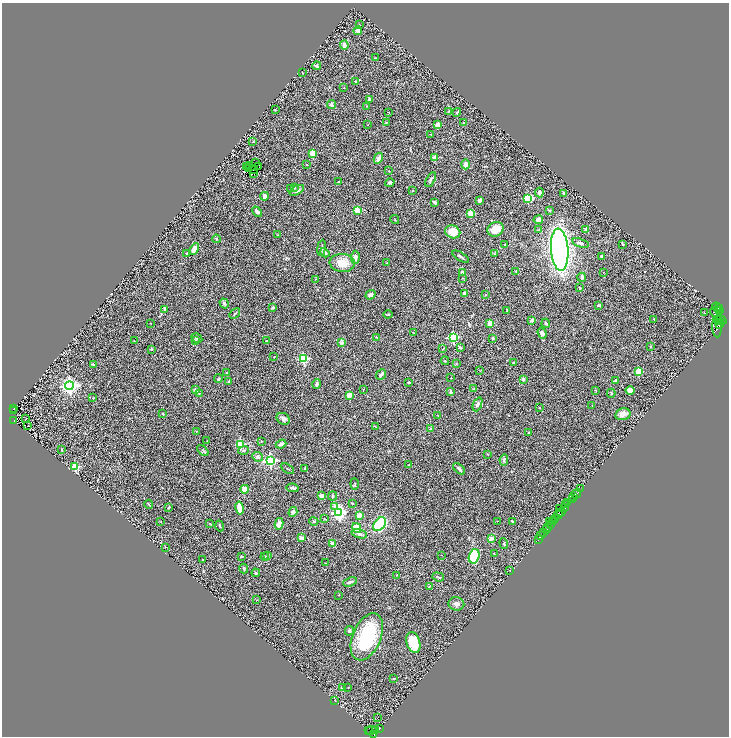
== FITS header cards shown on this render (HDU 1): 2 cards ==
NAXIS1  =                 1453
NAXIS2  =                 1468

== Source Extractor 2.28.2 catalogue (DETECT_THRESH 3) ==
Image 1453 x 1468 px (HDU 1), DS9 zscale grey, zoomed out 1/2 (1 PNG px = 2 x 2 image px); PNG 731 x 738 px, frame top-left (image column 1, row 1467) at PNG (2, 3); each listed source drawn as its Kron ellipse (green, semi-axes under 4 px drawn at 4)
Background 0.794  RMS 0.096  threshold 0.287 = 3 sigma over >= 5 px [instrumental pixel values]
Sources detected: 286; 28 cannot appear on this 1/2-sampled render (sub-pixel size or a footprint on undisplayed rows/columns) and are neither listed nor drawn; the other 258 listed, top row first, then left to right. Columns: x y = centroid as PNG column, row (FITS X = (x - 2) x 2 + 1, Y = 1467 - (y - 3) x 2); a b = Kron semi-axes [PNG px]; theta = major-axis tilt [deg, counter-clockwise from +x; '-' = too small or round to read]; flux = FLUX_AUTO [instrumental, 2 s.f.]
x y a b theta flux
359 25 4 2 - 14
358 30 4 3 - 87
344 45 4 4 - 58
375 58 3 2 - 12
317 66 4 4 - 35
303 72 2 1 - 6.2
355 81 3 3 - 13
344 88 2 2 - 6.3
369 99 3 2 - 19
332 104 4 4 - 61
367 106 3 2 - 7.4
275 110 3 2 - 7.8
449 111 4 3 - 22
389 112 3 2 - 6.4
457 112 4 2 - 12
386 122 3 2 - 6.6
464 122 3 3 - 13
368 124 2 1 - 5
438 125 4 3 - 120
431 134 2 2 - 12
253 142 2 2 - 14
312 153 3 2 - 530
378 158 6 3 62 100
435 158 2 2 - 230
256 163 2 1 - 3.7
466 164 5 4 - 98
250 165 3 2 - 1.3
306 165 3 2 - 7.1
259 166 2 1 - 8.7
247 167 4 2 - 10
248 169 3 1 - 8.7
254 170 2 1 - 8.6
389 171 2 2 - 6.5
254 173 2 1 - 6.7
431 179 8 3 60 47
338 181 3 2 - 7.8
390 183 5 3 - 29
291 188 3 2 - 14
294 188 3 3 - 15
297 190 8 3 31 63
412 191 3 2 - 7.8
539 193 5 3 - 40
563 193 2 2 - 55
264 196 4 3 - 60
527 198 4 3 - 1000
480 200 3 3 - 85
434 202 4 3 - 32
357 210 3 2 - 490
549 210 3 3 - 14
257 212 6 3 -46 78
470 214 3 3 - 610
395 220 4 2 - 13
538 220 4 4 - 75
496 229 8 7 - 270
538 229 2 2 - 5.7
586 229 4 3 - 20
453 232 8 6 -22 220
277 235 3 1 - 7.3
216 239 4 3 - 16
580 243 8 4 -18 55
505 244 2 2 - 11
623 245 4 3 - 14
322 248 8 3 82 25
194 249 6 4 61 140
560 250 21 8 -86 9000
186 253 3 2 - 10
325 253 5 3 - 54
494 253 4 3 - 15
601 256 3 2 - 28
355 257 6 4 87 69
461 257 9 2 -31 39
342 263 12 9 -5 270
386 263 2 1 - 6
516 271 3 2 - 13
603 272 2 1 - 6.8
462 273 3 2 - 110
582 277 4 3 - 49
462 278 3 2 - 9.1
316 279 3 3 - 10
580 288 2 2 - 42
464 293 3 3 - 34
370 295 5 4 - 45
485 295 2 2 - 21
224 303 5 3 - 40
599 305 4 3 - 18
716 307 4 2 - 130
273 308 2 2 - 93
165 309 4 3 - 52
718 309 4 2 - 91
507 311 3 2 - 18
720 311 3 1 - 160
704 313 3 3 - 11
235 314 6 2 43 22
388 314 4 3 - 17
716 314 7 4 -47 160
654 319 2 2 - 17
532 320 3 3 - 50
718 320 5 2 - 720
721 320 6 2 -36 1400
150 323 2 1 - 4.7
490 323 2 2 - 320
546 323 4 3 - 25
719 324 3 2 - 1600
717 328 9 4 -85 3000
413 333 3 2 - 8.4
542 333 6 4 -70 60
376 337 3 2 - 11
453 337 3 3 - 1500
197 338 6 3 -30 30
493 338 2 2 - 54
195 340 3 3 - 38
267 340 4 2 - 9.3
134 341 2 1 - 6.2
342 343 2 2 - 190
651 347 3 2 - 12
460 348 4 3 - 26
151 349 2 2 - 56
443 349 4 2 - 12
274 357 2 2 - 17
303 359 3 3 - 1400
445 361 4 2 - 12
514 362 4 3 - 19
93 364 3 2 - 19
456 364 3 2 - 6.1
480 371 2 1 - 6
638 372 3 3 - 600
227 373 2 2 - 72
381 374 6 3 50 46
451 378 2 1 - 9
218 379 4 3 - 18
523 379 3 3 - 46
616 380 3 3 - 44
229 381 3 2 - 10
409 382 3 2 - 17
317 384 5 4 - 41
69 386 4 4 - 7300
474 389 3 3 - 15
196 390 2 2 - 140
363 390 3 2 - 8
596 390 3 2 - 9.1
630 390 4 3 - 170
450 392 4 3 - 32
611 393 4 3 - 19
199 394 3 3 - 18
349 395 2 2 - 420
93 398 2 2 - 17
477 404 7 4 67 54
592 406 2 2 - 7.5
540 408 3 2 - 9.5
14 409 2 1 - 13
13 411 2 1 - 11
163 414 3 3 - 13
623 414 8 5 14 110
438 416 2 2 - 6.4
26 419 3 1 - 5.7
283 419 7 5 -34 54
14 421 2 1 - 46
28 425 2 1 - 5.1
375 426 3 2 - 7.9
430 429 2 2 - 120
196 431 2 2 - 8.7
528 433 2 2 - 40
207 441 2 1 - 3.8
261 441 3 2 - 9.5
240 444 3 3 - 790
281 444 5 3 - 81
62 449 3 2 - 12
243 450 5 3 - 22
203 451 7 3 -44 31
487 454 3 2 - 10
258 457 5 4 - 50
504 460 6 4 80 26
270 461 4 3 - 2900
409 465 2 2 - 8.3
75 467 3 3 - 1000
305 468 3 2 - 22
287 469 7 2 -30 17
459 469 7 3 -41 33
355 484 5 2 - 16
293 488 6 2 -11 40
245 489 4 3 - 230
581 489 3 1 - 35
576 494 5 2 - 990
321 496 3 3 - 78
333 496 4 3 - 23
574 497 2 1 - 210
572 499 2 2 - 870
568 503 4 2 - 360
149 504 4 2 - 12
352 504 4 3 - 15
565 504 2 2 - 130
335 506 3 2 - 200
169 507 2 2 - 50
240 508 7 4 -79 280
565 508 3 2 - 480
560 509 3 1 - 41
293 512 5 4 - 37
339 512 4 4 - 4600
561 512 4 1 - 350
558 514 5 3 - 400
359 515 2 2 - 270
555 518 2 2 - 170
325 519 4 2 - 14
554 520 3 1 - 590
161 521 2 1 - 5.5
314 521 5 3 - 20
497 521 2 1 - 5.7
512 521 3 2 - 18
549 521 2 1 - 130
552 521 3 1 - 620
210 524 4 2 - 11
279 524 6 4 76 140
379 524 8 5 53 1500
550 525 3 2 - 440
220 526 5 3 - 19
548 527 3 2 - 640
357 528 5 3 - 250
546 530 2 2 - 260
544 533 2 2 - 190
359 534 8 4 -16 59
541 536 2 1 - 79
301 538 4 3 - 65
491 538 2 2 - 230
538 540 2 1 - 41
332 543 3 3 - 99
504 544 5 3 - 25
166 547 2 1 - 8.1
494 553 3 2 - 9.3
441 555 2 1 - 6.3
242 556 2 2 - 14
268 556 3 3 - 30
474 556 7 5 74 700
265 557 4 4 - 25
203 560 2 2 - 10
326 563 2 2 - 6.3
244 568 5 3 - 30
510 570 2 1 - 5.7
256 573 4 3 - 19
397 575 2 2 - 6.6
438 577 6 2 -18 15
350 582 7 2 20 40
429 586 3 2 - 15
339 595 2 2 - 4.7
257 600 2 2 - 5.7
456 604 8 6 -10 68
349 631 5 4 - 34
367 637 25 14 67 1300
413 643 11 6 -72 530
394 678 3 2 - 14
348 687 2 2 - 6.5
342 688 4 3 - 18
335 701 3 1 - 4.7
377 718 2 1 - 13
379 729 3 2 - 120
369 730 4 2 - 130
371 730 5 4 - 93
376 731 4 1 - 23
374 734 3 2 - 290
At the frame edge (FLAGS 8, measured only in part): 1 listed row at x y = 374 734
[28 sub-pixel or undisplayed-footprint detections neither listed nor drawn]